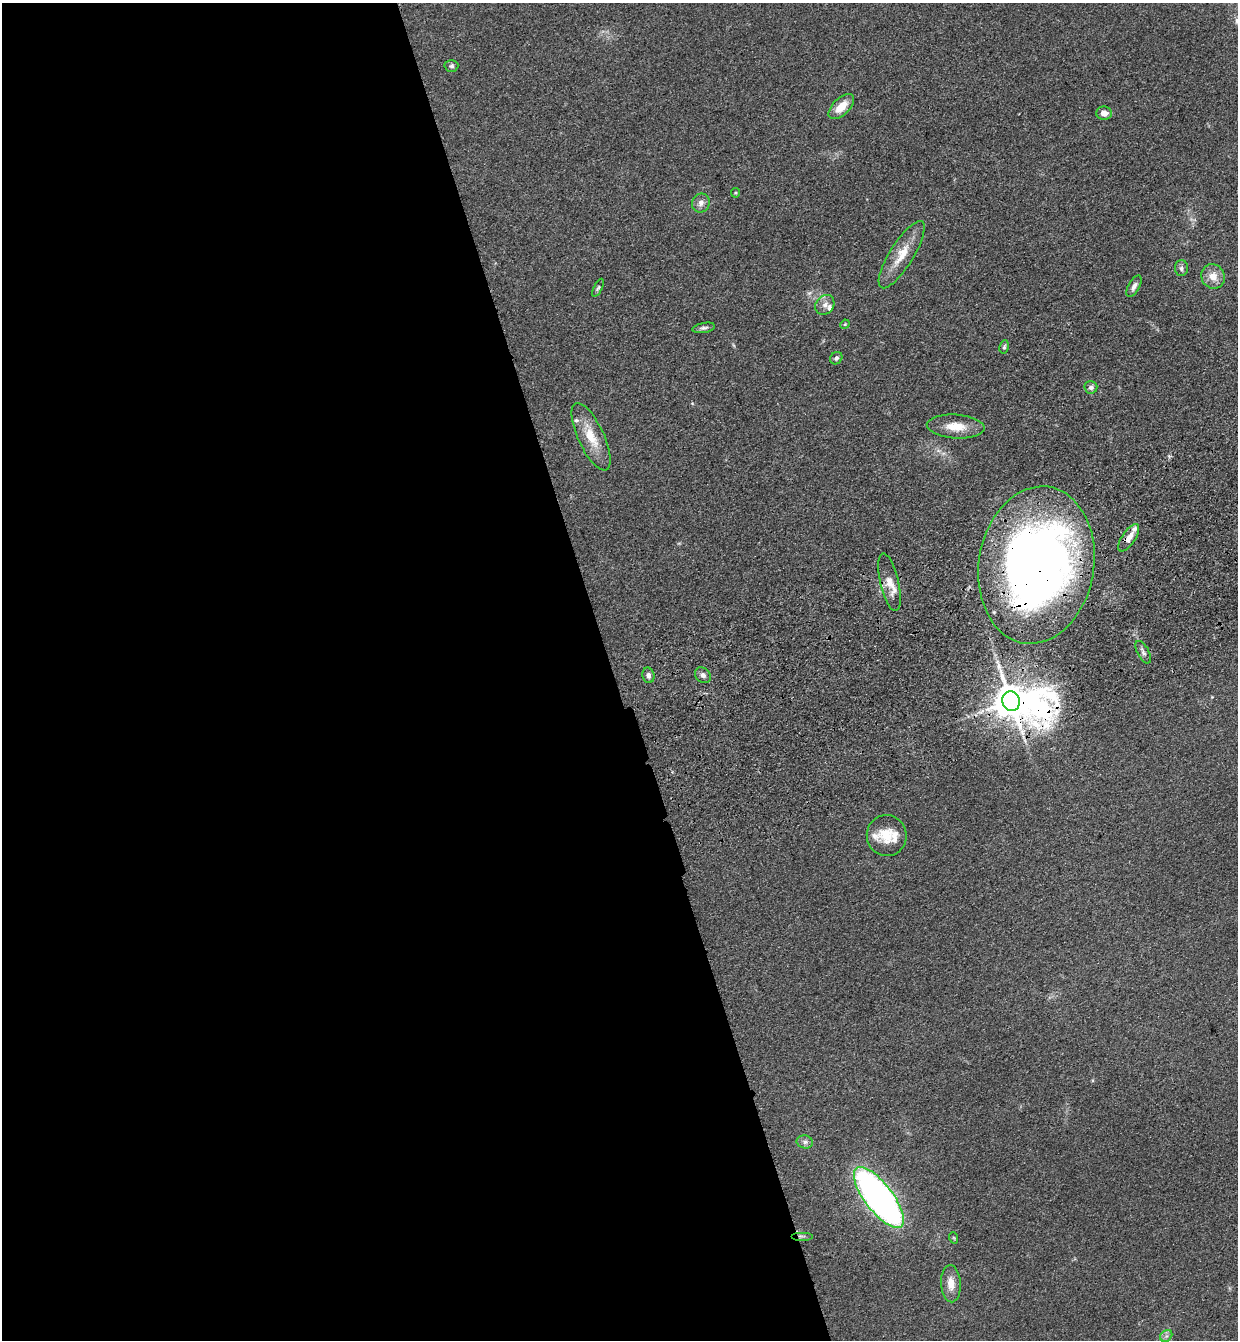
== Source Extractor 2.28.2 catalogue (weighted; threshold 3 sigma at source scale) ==
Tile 9 of 4 x 4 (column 1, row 3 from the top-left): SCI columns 201-1436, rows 1452-2789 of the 5469 x 5580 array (HDU 1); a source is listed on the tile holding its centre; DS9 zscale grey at full resolution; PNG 1240 x 1342 px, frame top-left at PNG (2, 3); each listed source drawn as its Kron ellipse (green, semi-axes under 4 px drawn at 4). Shown black and unused: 50% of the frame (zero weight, under 3 of 4 exposures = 6% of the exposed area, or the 3 px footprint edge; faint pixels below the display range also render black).
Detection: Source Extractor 2.28.2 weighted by HDU 2 'WHT'; one run over the whole footprint, this tile lists its part. Background 0.157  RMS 0.01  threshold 0.045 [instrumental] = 3 sigma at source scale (4.5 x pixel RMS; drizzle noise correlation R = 1.50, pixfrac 1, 0.05/0.05 arcsec/px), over >= 5 px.
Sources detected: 38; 2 inside a brighter object's white glare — neither listed nor drawn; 4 inside a brighter listed object's ellipse — not listed separately; the other 32 listed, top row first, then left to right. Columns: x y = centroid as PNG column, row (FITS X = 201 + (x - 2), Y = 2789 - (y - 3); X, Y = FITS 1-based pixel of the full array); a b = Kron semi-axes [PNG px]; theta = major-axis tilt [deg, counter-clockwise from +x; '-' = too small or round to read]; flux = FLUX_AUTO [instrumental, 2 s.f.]
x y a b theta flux
451 66 7 6 - 2.3
841 106 16 8 45 15
1104 113 8 6 -1 7.1
735 193 5 4 - 1.1
701 203 9 8 - 5.2
902 255 39 12 58 22
1181 268 8 6 -89 2.9
1213 276 12 11 - 12
1134 286 12 5 61 4
598 288 10 4 63 1.9
825 305 10 8 52 5.8
845 324 5 4 - 1
704 328 11 5 11 2.6
1004 347 7 4 79 1.8
836 358 6 6 - 2.4
1091 387 6 6 - 3
956 426 29 12 -3 19
591 437 37 13 -65 24
1129 538 16 6 57 9.9
1036 565 79 57 81 850
890 582 29 9 -77 14
1143 652 12 5 -63 3.5
648 675 8 6 -76 4.1
703 675 9 7 -43 3.5
1011 701 10 8 -72 2400
887 836 20 20 - 21
805 1142 8 6 -13 3.3
879 1198 37 14 -53 460
802 1236 11 2 0 1.6
954 1238 6 3 -71 1
951 1284 19 10 -87 12
1166 1336 7 5 45 2.5
Overlapping masked pixels (flux is a lower limit): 3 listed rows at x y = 1129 538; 1036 565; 1011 701